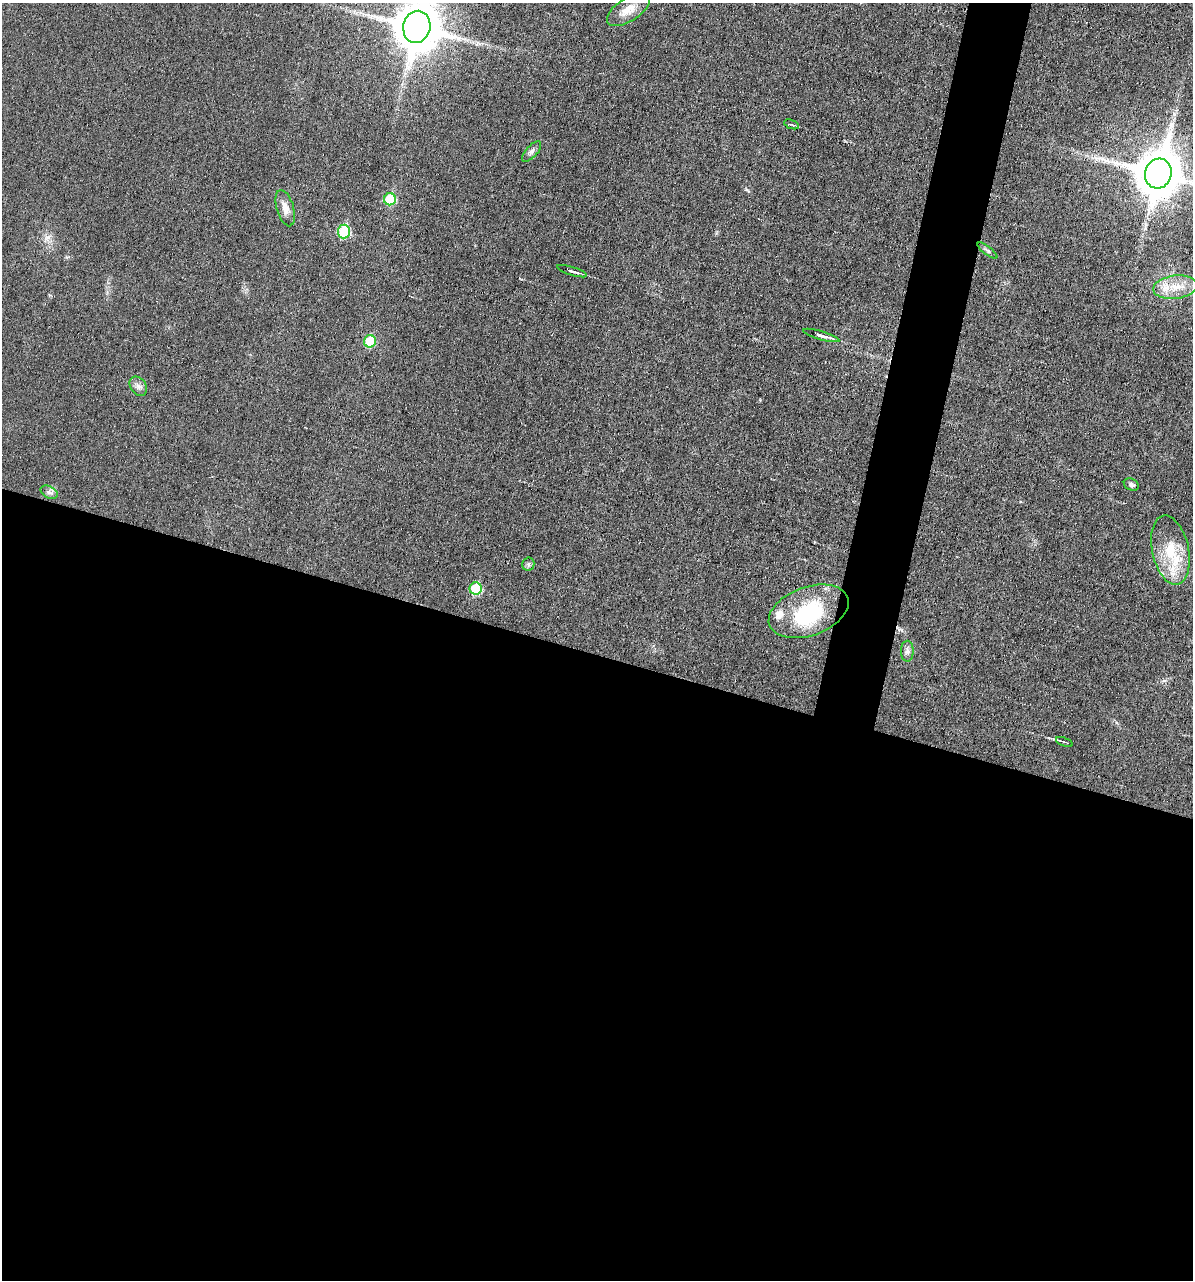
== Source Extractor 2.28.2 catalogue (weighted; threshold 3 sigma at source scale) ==
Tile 14 of 4 x 4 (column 2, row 4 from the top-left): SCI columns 1313-2503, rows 2-1279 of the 5132 x 5115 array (HDU 1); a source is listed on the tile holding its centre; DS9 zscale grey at full resolution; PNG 1195 x 1282 px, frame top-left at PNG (2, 3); each listed source drawn as its Kron ellipse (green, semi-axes under 4 px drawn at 4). Shown black and unused: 52% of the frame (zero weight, under 3 of 6 exposures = <1% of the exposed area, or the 3 px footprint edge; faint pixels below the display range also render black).
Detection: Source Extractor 2.28.2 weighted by HDU 2 'WHT'; one run over the whole footprint, this tile lists its part. Background 0.0195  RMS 0.0036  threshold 0.0145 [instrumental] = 3 sigma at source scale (4.09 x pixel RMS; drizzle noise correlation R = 1.36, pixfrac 0.8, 0.05/0.05 arcsec/px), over >= 5 px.
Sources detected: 26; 1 inside a brighter object's white glare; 1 long thin detection or spike segment (spike, bleed or trail) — neither listed nor drawn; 2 inside a brighter listed object's ellipse — not listed separately; the other 22 listed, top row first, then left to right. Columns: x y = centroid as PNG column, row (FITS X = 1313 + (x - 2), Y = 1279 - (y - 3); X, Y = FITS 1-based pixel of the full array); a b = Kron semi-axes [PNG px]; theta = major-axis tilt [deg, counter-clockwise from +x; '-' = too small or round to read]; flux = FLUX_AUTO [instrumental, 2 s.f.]
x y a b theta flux
628 10 24 11 32 4.5
417 27 16 13 75 1400
792 124 8 2 -21 0.41
532 152 13 5 47 1.2
1158 173 15 13 75 1500
390 199 6 6 - 14
285 208 19 8 -74 3
344 231 7 6 - 22
987 251 12 4 -38 0.79
572 271 15 3 -17 1
1175 287 22 11 7 6.1
821 335 19 4 -16 2.3
370 341 6 6 - 13
138 386 10 7 -55 1.5
1131 485 8 5 -26 0.99
49 492 9 6 -30 1.1
1170 550 35 18 -78 13
528 564 6 6 - 0.7
476 589 6 6 - 17
809 611 41 24 20 25
907 651 10 6 -89 1.2
1064 742 9 3 -20 0.7
Isophote crosses this tile's border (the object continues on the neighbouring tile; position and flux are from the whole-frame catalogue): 2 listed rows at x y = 417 27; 1158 173